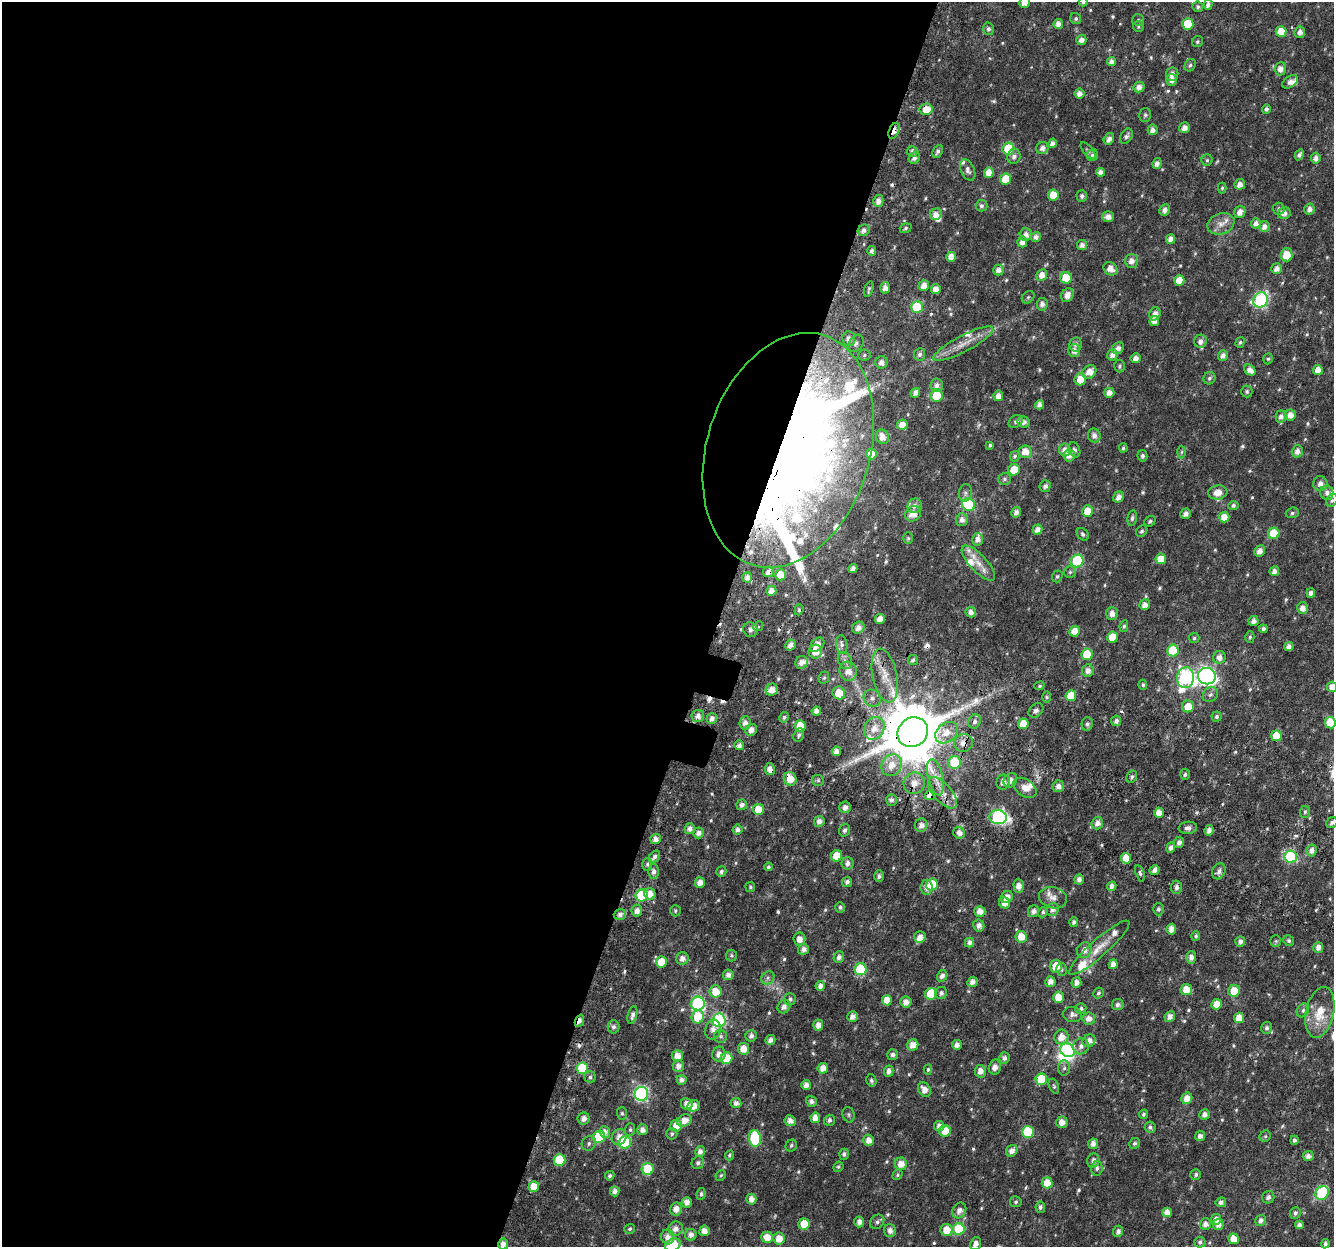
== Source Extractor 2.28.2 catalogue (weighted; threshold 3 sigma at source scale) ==
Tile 5 of 4 x 4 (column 1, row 2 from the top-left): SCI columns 55-1386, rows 2797-4041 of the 5445 x 5654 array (HDU 1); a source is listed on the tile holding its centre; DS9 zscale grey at full resolution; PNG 1336 x 1249 px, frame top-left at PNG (2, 2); each listed source drawn as its Kron ellipse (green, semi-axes under 4 px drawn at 4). Shown black and unused: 54% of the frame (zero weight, under 3 of 6 exposures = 5% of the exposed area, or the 3 px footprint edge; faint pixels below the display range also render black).
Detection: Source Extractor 2.28.2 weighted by HDU 2 'WHT'; one run over the whole footprint, this tile lists its part. Background 0.0185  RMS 0.0024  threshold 0.00974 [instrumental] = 3 sigma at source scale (4.09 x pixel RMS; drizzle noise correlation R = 1.36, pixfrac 0.8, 0.0396/0.0396 arcsec/px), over >= 5 px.
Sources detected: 619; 4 too faint to see at this stretch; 4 inside a brighter object's white glare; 7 cosmic-ray / hot-pixel residue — neither listed nor drawn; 23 inside a brighter listed object's ellipse — not listed separately; of the other 581, all 500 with FLUX_AUTO >= 0.33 (the completeness limit of this list) listed and drawn (81 fainter detections not listed), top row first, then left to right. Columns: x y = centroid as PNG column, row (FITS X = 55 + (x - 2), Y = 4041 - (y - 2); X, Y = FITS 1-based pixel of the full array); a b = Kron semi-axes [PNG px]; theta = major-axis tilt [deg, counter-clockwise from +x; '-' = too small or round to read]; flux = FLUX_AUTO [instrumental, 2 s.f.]
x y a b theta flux
1024 2 5 5 - 2
1083 2 4 4 - 0.34
1208 5 5 4 - 0.94
1198 7 5 5 - 0.51
1076 19 6 5 - 0.39
1138 20 6 6 - 0.34
1058 24 5 4 - 1.2
1188 24 6 5 - 6.4
1138 26 5 5 - 0.34
988 29 6 5 - 0.54
1281 32 5 5 - 3.5
1300 32 6 5 - 1.1
1081 40 5 5 - 1.1
1197 42 6 5 - 0.41
1111 62 4 4 - 0.91
1190 65 6 5 - 0.51
1280 69 6 6 - 1.3
1172 74 7 6 - 1.1
1172 80 5 5 - 1.2
1290 82 9 5 37 1.3
1139 87 5 5 - 1.2
1079 94 5 5 - 1.2
926 109 6 5 - 2.8
1266 109 5 4 - 0.58
1145 115 7 5 74 0.46
1184 128 5 5 - 1.3
1153 130 5 5 - 1.1
894 131 8 5 68 3.1
1126 136 8 5 60 0.64
1109 139 6 5 - 1.1
1052 143 5 4 - 1
1042 148 6 6 - 1.1
1008 149 6 6 - 10
938 151 7 4 63 0.59
1088 151 10 4 -50 0.45
912 152 5 5 - 0.67
1092 155 6 5 - 0.62
1299 155 6 4 61 0.59
1014 156 7 6 - 0.87
914 158 6 5 - 0.74
1316 158 5 4 - 1
1207 160 5 5 - 0.35
1157 164 5 4 - 0.92
968 170 11 6 -65 0.78
1100 172 4 4 - 1
989 173 5 5 - 2
1006 179 6 5 - 5.4
1240 184 5 5 - 1.3
1222 188 5 4 - 0.36
1053 195 5 5 - 4.1
1082 196 6 5 - 0.61
878 201 6 5 - 1.2
981 206 6 6 - 0.56
1279 209 6 6 - 0.51
1309 209 5 5 - 1
1165 210 6 5 - 1.1
1240 212 6 5 - 1.4
1284 213 6 5 - 1.2
936 214 6 5 - 1.5
1108 217 6 5 - 1.2
1256 223 5 5 - 1
1221 224 14 10 21 1.9
1264 227 5 5 - 1.2
906 228 6 4 20 0.39
864 230 6 5 - 0.89
1026 235 6 6 - 1.2
1036 237 5 5 - 1.1
1171 239 5 4 - 1.2
1022 242 5 5 - 1.2
1082 245 5 5 - 1.1
872 251 5 4 - 0.6
1286 255 6 6 - 3.4
951 257 5 5 - 1.9
1131 261 7 6 - 1.3
1110 269 7 6 - 1.7
1277 269 5 5 - 1.1
998 270 5 5 - 1.2
1042 275 6 5 - 1.7
1066 278 6 5 - 4.9
1179 280 5 5 - 3.1
924 285 5 5 - 1.8
885 288 6 5 - 1.1
869 289 8 4 72 0.4
936 289 5 5 - 1.6
1067 295 7 6 - 1.5
1028 297 7 5 44 0.42
1260 300 8 7 - 31
1042 304 6 5 - 0.91
917 307 6 6 - 12
1155 314 7 5 70 1.2
1154 321 5 4 - 1.2
849 339 7 6 - 1.1
1201 341 6 6 - 1.2
1240 342 5 4 - 0.35
856 343 9 7 58 0.85
963 344 33 8 28 3.1
1076 344 7 6 - 0.71
1118 348 6 5 - 1.2
1074 351 6 6 - 1.2
920 354 6 5 - 0.58
864 355 6 5 - 0.41
1112 355 5 5 - 1.2
1223 355 5 5 - 0.93
1136 358 5 5 - 1.3
1268 359 5 4 - 0.35
881 362 6 6 - 1.2
1120 366 6 5 - 0.42
1250 370 6 5 - 1.3
1318 370 5 5 - 1.9
1089 372 7 6 - 2.2
1209 378 6 6 - 0.51
1080 379 6 5 - 3.2
937 385 7 6 - 1
1247 391 6 5 - 0.47
915 393 5 4 - 1
1109 393 5 5 - 1.6
937 395 6 6 - 4.5
998 396 5 4 - 1.2
1039 405 5 4 - 0.95
1290 415 5 5 - 1.7
1281 416 6 5 - 1
1016 422 7 6 - 0.57
1024 422 6 5 - 0.97
902 425 5 5 - 2.1
1094 435 7 6 - 1.1
882 437 7 6 - 1.6
990 445 4 3 - 0.36
1123 448 4 4 - 0.36
788 450 120 81 72 260
1065 450 6 6 - 1.2
1074 450 8 5 -66 0.6
1297 451 6 5 - 1.2
1025 452 6 6 - 2.2
1182 452 6 4 88 0.33
871 454 5 5 - 2.9
1069 455 6 5 - 1.5
1015 456 5 4 - 0.4
1142 456 5 5 - 0.58
1014 470 6 5 - 3.9
1004 479 6 5 - 0.48
1320 484 7 7 - 1.4
1045 486 6 5 - 0.79
1218 492 9 7 8 2.3
965 493 8 6 80 0.58
1327 493 7 6 - 0.97
1119 497 6 5 - 1.2
1332 500 7 5 57 0.49
969 505 7 6 - 20
1233 505 5 4 - 0.62
915 506 7 7 - 0.89
1088 511 6 5 - 3.2
1016 512 5 5 - 0.95
1292 513 6 5 - 0.44
913 514 8 7 - 2
1186 514 5 5 - 0.99
1224 517 5 5 - 2.3
1132 518 8 4 79 0.52
962 520 6 6 - 1.1
1150 521 6 5 - 0.39
1037 529 5 5 - 1.3
1142 531 6 5 - 0.47
1274 533 6 5 - 7.7
1083 534 7 5 -49 0.47
908 538 6 5 - 0.35
978 539 6 5 - 1.2
1260 551 6 5 - 1.3
1161 559 5 5 - 3.3
1077 561 6 6 - 18
978 563 23 8 -47 2.7
853 569 5 4 - 1.1
1274 571 5 5 - 1.1
769 572 5 5 - 1.1
1070 572 6 6 - 0.45
780 575 5 5 - 3.7
1057 576 6 5 - 0.41
747 577 5 4 - 1
771 591 5 5 - 1.4
1311 593 5 4 - 0.9
1145 605 5 5 - 1.4
1302 608 6 5 - 1.5
799 610 5 4 - 0.34
971 612 5 5 - 1
1112 613 6 6 - 1.3
880 619 5 4 - 2.1
1254 621 5 5 - 1
758 626 5 4 - 0.4
1124 626 6 4 80 0.39
858 628 6 5 - 1.3
1263 629 4 4 - 0.54
750 630 7 7 - 0.81
1075 631 5 5 - 3.1
1112 637 5 5 - 3.8
1250 637 6 4 75 0.35
1194 638 5 5 - 0.38
842 644 9 5 -81 0.75
790 645 6 5 - 1.2
817 645 8 5 44 1.6
1289 646 4 4 - 1
1173 650 6 6 - 9.6
815 652 7 6 - 2.1
1087 654 5 5 - 6.1
1219 657 6 6 - 1.3
913 660 5 5 - 0.44
845 661 9 6 -62 0.81
801 662 6 6 - 1.2
848 671 9 9 - 2
1088 671 6 6 - 1.2
885 676 27 12 -78 4.1
1207 676 9 8 - 74
824 678 6 5 - 0.35
1186 678 10 8 83 44
1143 685 5 4 - 0.4
1039 686 5 4 - 0.38
1332 687 5 5 - 1.8
772 690 6 5 - 1.9
839 693 6 6 - 4
1210 695 8 7 - 0.72
1071 696 5 5 - 4.7
1046 697 6 4 -89 0.33
872 698 9 8 - 0.93
1188 706 6 6 - 3.2
1036 710 8 6 42 0.79
816 711 4 4 - 1.2
698 716 6 6 - 1.2
1217 716 5 5 - 0.46
784 717 5 4 - 0.43
712 718 5 5 - 0.91
1116 721 5 5 - 0.72
975 722 7 6 - 0.77
745 723 7 5 82 1.3
1330 723 6 5 - 4.5
1023 724 5 5 - 3.3
1087 724 7 5 78 0.53
800 726 6 5 - 3.9
874 728 12 10 61 2.5
751 730 6 5 - 1.2
913 732 16 14 35 1800
947 733 12 9 39 2.8
799 735 7 5 67 0.55
1276 736 5 5 - 4.3
963 743 9 9 - 1.7
739 745 5 4 - 0.89
836 751 5 4 - 1.1
954 762 6 6 - 9.4
892 765 11 9 52 2.9
770 769 6 5 - 1.4
1185 774 5 5 - 0.49
935 777 19 7 -77 2.2
1132 777 6 5 - 0.54
790 779 7 6 - 2.9
818 780 6 5 - 0.38
1010 780 8 6 53 1.4
1003 782 7 6 - 1.4
914 783 11 10 - 2.1
1058 786 6 5 - 1.1
1025 788 13 8 -34 1.8
942 793 19 9 -48 2.4
930 795 5 5 - 2.8
891 800 6 5 - 0.67
742 805 5 5 - 0.94
845 807 6 5 - 1.2
758 809 5 5 - 3.3
1305 812 6 5 - 0.38
1159 813 5 4 - 2
998 817 8 7 - 32
819 821 5 5 - 1.1
1332 822 6 5 - 0.57
1097 823 6 5 - 1.2
921 825 7 6 - 1.2
1188 828 9 6 8 0.89
690 829 5 5 - 1
737 830 5 5 - 0.76
845 830 6 5 - 0.6
1209 830 5 4 - 1.1
699 833 5 5 - 1.1
959 833 6 5 - 1.3
655 839 5 5 - 1.1
1179 842 5 5 - 0.88
1171 848 5 4 - 0.9
1312 850 6 5 - 0.89
836 856 5 5 - 4
654 857 7 5 53 0.69
1291 857 6 6 - 20
1126 858 5 5 - 3.1
847 863 6 6 - 1
647 864 6 5 - 0.39
768 867 4 3 - 0.35
1154 870 5 4 - 1
721 871 5 4 - 0.6
1219 871 8 6 65 1
654 872 7 5 89 0.91
1140 873 8 4 -72 0.47
879 876 6 5 - 0.66
1079 879 5 4 - 0.98
847 882 5 5 - 0.65
700 883 5 5 - 1.6
932 885 6 6 - 6.3
1019 886 7 5 -88 1.4
1112 886 5 4 - 1
750 887 5 5 - 0.35
926 887 7 6 - 1.2
1177 887 7 5 88 0.78
650 894 6 5 - 2.2
642 895 6 6 - 9.7
1007 897 6 5 - 1.3
1053 898 14 10 -14 1.5
1004 903 6 5 - 1.8
840 907 5 5 - 0.44
1053 909 6 6 - 0.92
1158 909 6 5 - 0.55
637 911 6 5 - 1.3
675 911 6 5 - 0.37
980 911 5 5 - 1.8
1034 911 6 5 - 1
1043 912 5 4 - 0.4
620 915 6 5 - 0.88
1074 922 5 4 - 0.56
979 925 6 5 - 1.1
1171 929 5 5 - 1.5
1196 936 5 4 - 0.42
920 937 6 5 - 1.4
1021 937 5 5 - 2.9
799 939 7 6 - 1.3
1240 941 5 5 - 0.79
1276 941 6 5 - 0.34
1289 941 5 5 - 0.42
970 943 5 4 - 1
1318 947 5 5 - 1.2
1099 948 39 8 42 3.6
803 949 5 5 - 1.1
1084 950 8 7 - 1.4
731 955 6 5 - 0.39
839 957 6 5 - 0.97
1191 957 6 5 - 0.89
682 958 6 6 - 1.3
661 962 5 5 - 3.8
1113 964 5 4 - 1.4
1056 966 6 6 - 3.1
860 969 6 6 - 13
1061 970 6 5 - 0.39
728 975 5 5 - 1.1
942 976 6 5 - 0.92
768 978 7 6 - 0.66
973 982 5 5 - 1.2
1050 982 5 5 - 1.4
1076 982 5 5 - 1.2
820 986 5 4 - 1.1
1186 990 6 5 - 3
716 991 6 6 - 3.4
1234 991 6 5 - 3.8
941 993 6 6 - 0.75
1098 993 6 5 - 0.5
931 994 6 5 - 6
1058 997 5 5 - 3.2
790 999 6 6 - 0.55
887 1000 5 5 - 2.7
906 1002 5 5 - 1.5
698 1003 7 6 - 28
1217 1004 5 5 - 2.4
1118 1005 6 5 - 0.67
784 1007 7 6 - 1.2
1081 1008 5 5 - 0.58
1303 1010 7 5 60 0.55
1320 1012 26 14 77 5.5
632 1015 9 4 75 0.79
1072 1015 10 7 -6 0.97
853 1016 5 5 - 1.2
698 1017 6 6 - 6.7
1170 1017 5 5 - 1.2
1239 1018 5 5 - 2.9
1089 1019 6 6 - 1.5
719 1020 7 6 - 28
579 1021 6 3 66 1.1
818 1025 5 5 - 1.3
614 1027 6 6 - 0.67
1267 1028 6 5 - 0.6
713 1029 10 7 79 1.1
721 1036 6 6 - 0.57
751 1036 6 5 - 0.79
1061 1037 7 7 - 2
770 1040 5 4 - 0.96
1089 1041 7 6 - 1.5
913 1045 6 5 - 2
957 1045 5 4 - 1.1
1081 1046 8 7 - 1.1
743 1049 6 5 - 2.6
1067 1050 8 6 -40 28
719 1054 7 6 - 1.4
893 1055 5 5 - 0.7
677 1056 5 5 - 1.9
726 1058 6 5 - 5.7
1004 1058 5 5 - 0.76
678 1066 6 5 - 1.3
995 1067 7 6 - 1.3
582 1068 6 5 - 11
823 1068 5 5 - 1.6
1064 1068 7 6 - 0.61
928 1070 5 4 - 0.36
889 1071 5 4 - 0.92
980 1071 6 5 - 1.4
590 1077 5 5 - 0.42
1041 1079 6 5 - 7
682 1080 5 5 - 0.99
871 1080 6 5 - 0.5
806 1085 5 5 - 1.2
1054 1086 8 4 -69 0.37
924 1089 8 6 -56 1.7
641 1094 7 7 - 38
1187 1098 6 5 - 1.9
811 1101 5 5 - 0.85
736 1103 5 5 - 1
687 1104 6 5 - 1.3
694 1106 6 5 - 2
622 1113 6 5 - 0.37
1143 1114 5 4 - 0.4
1204 1114 5 5 - 1
849 1115 8 6 -74 0.46
815 1118 5 4 - 1.7
584 1119 6 6 - 1.2
684 1120 7 5 22 2.2
829 1120 5 5 - 0.66
790 1121 6 5 - 1.2
1062 1122 6 5 - 1.6
676 1126 6 5 - 3
939 1126 5 5 - 1.1
1150 1127 6 5 - 0.51
630 1130 6 5 - 0.46
642 1130 5 5 - 1.2
945 1131 6 5 - 3.6
605 1132 6 5 - 1.2
1028 1132 6 6 - 11
672 1134 6 5 - 0.44
1200 1136 5 5 - 1.1
1265 1136 6 5 - 0.34
599 1137 6 6 - 10
619 1137 8 7 - 1.5
755 1138 8 6 -85 13
869 1140 5 5 - 1.6
1294 1140 4 4 - 0.54
625 1142 6 6 - 14
589 1143 7 6 - 0.6
1134 1143 6 5 - 0.49
1093 1144 5 5 - 1.1
791 1146 6 5 - 0.45
700 1151 5 5 - 1
1012 1151 6 5 - 1.4
844 1154 5 4 - 0.55
730 1155 5 4 - 0.38
1308 1156 5 5 - 1.1
559 1160 6 6 - 9.5
1093 1161 7 6 - 0.93
698 1163 6 6 - 0.6
901 1164 6 6 - 1.9
838 1167 5 5 - 0.35
1097 1168 7 5 82 0.58
648 1169 6 6 - 11
721 1175 5 5 - 0.33
897 1175 6 4 56 0.33
1196 1175 5 5 - 0.51
610 1176 5 4 - 0.56
1047 1183 5 5 - 3.6
534 1186 5 5 - 3.1
615 1191 5 4 - 1
1322 1193 7 6 - 17
701 1194 6 4 82 0.49
1268 1197 6 6 - 0.72
751 1199 5 5 - 1.3
687 1202 5 5 - 1.1
1016 1202 6 5 - 0.43
1221 1202 5 5 - 0.76
1040 1207 5 4 - 0.6
676 1209 6 6 - 1.5
959 1210 8 6 61 1.3
1167 1212 5 4 - 1.6
1295 1213 6 5 - 0.67
1216 1219 5 5 - 1.3
1261 1220 6 5 - 0.93
859 1222 5 5 - 1.2
877 1222 8 6 45 0.59
804 1224 5 5 - 4.4
1205 1224 6 5 - 1.1
1218 1224 6 5 - 1.5
1299 1225 4 4 - 1
630 1229 5 5 - 0.4
676 1229 7 7 - 1.4
959 1229 6 6 - 11
947 1230 6 6 - 3
704 1231 5 5 - 1.5
890 1231 6 5 - 1.1
1118 1231 6 5 - 0.75
691 1235 6 5 - 1.1
668 1237 7 6 - 1.4
767 1237 6 5 - 2.4
779 1239 6 6 - 2.5
1233 1239 5 5 - 2.5
1200 1242 5 5 - 0.49
503 1244 5 5 - 1.4
976 1244 7 5 68 1.3
1325 1244 4 4 - 0.6
673 1245 8 6 28 9.5
Overlapping masked pixels (flux is a lower limit): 13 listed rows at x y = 926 109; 894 131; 788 450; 769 572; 913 732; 963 743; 954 762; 770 769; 790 779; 930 795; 620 915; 579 1021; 503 1244
Isophote crosses this tile's border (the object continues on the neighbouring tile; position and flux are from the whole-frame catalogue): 8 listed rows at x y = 1024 2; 1083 2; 1332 687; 1330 723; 1332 822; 503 1244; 976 1244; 673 1245